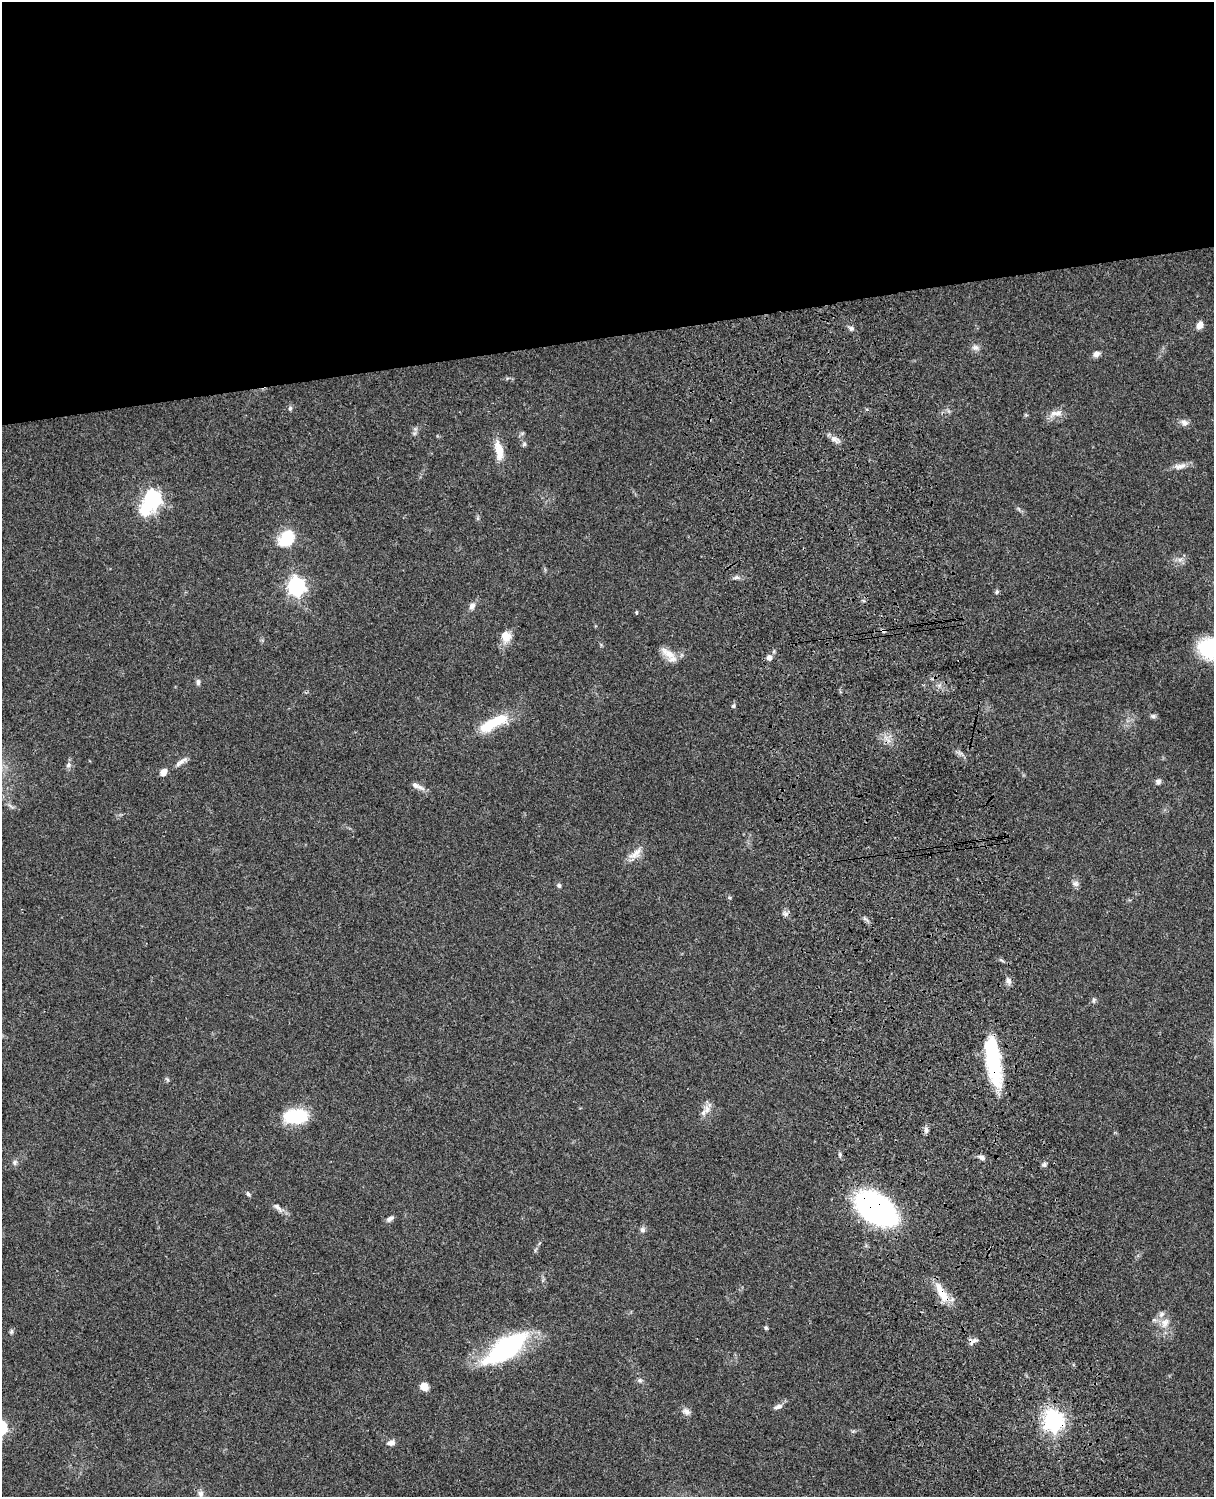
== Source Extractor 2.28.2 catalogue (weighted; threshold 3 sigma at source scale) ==
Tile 2 of 4 x 3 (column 2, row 1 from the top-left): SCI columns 1333-2544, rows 3270-4764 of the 5087 x 4929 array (HDU 1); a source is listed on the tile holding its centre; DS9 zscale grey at full resolution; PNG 1216 x 1499 px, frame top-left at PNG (2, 2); no overlay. Shown black and unused: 23% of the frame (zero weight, under 3 of 4 exposures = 6% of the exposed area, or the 3 px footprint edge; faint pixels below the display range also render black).
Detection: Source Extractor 2.28.2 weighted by HDU 2 'WHT'; one run over the whole footprint, this tile lists its part. Background 0.077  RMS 0.0059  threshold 0.0267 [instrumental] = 3 sigma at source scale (4.5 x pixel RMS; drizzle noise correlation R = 1.50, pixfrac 1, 0.05/0.05 arcsec/px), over >= 5 px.
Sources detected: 69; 2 inside a brighter object's white glare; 1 cosmic-ray / hot-pixel residue — not listed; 2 inside a brighter listed object's ellipse — not listed separately; the other 64 listed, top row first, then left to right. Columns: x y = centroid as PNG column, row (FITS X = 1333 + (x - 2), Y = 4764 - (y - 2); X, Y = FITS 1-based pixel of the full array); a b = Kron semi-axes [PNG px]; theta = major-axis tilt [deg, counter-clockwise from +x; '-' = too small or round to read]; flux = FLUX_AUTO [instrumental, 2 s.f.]
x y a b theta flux
1200 325 9 6 58 4
851 328 7 6 - 1.5
975 348 10 8 -4 2.4
1096 354 8 6 37 2.7
290 408 6 5 - 1.4
1058 413 12 9 12 4.4
1184 423 11 8 -20 2.7
414 433 6 6 - 1.4
835 439 14 6 -12 2.9
524 444 6 5 - 1.1
499 451 25 10 -80 9.5
1180 466 18 7 11 3.9
153 499 7 7 - 200
286 538 22 16 46 17
1180 559 7 5 1 1.8
737 577 8 5 6 1.6
296 586 7 7 - 220
997 592 6 5 - 0.98
472 606 8 7 - 2.7
636 612 5 4 - 0.65
506 636 13 11 -76 7
1210 648 23 18 -15 46
669 654 23 9 -34 7.1
769 658 5 5 - 3.5
198 682 9 5 -89 1.5
733 706 5 4 - 0.99
1153 716 8 5 -1 1.2
493 723 41 12 28 22
181 762 20 6 34 3.2
68 765 9 6 73 1.8
163 772 7 6 - 4
1158 782 7 7 - 1.7
415 785 12 8 -29 2.7
635 854 21 9 41 5.8
1075 883 10 7 0 1.9
559 885 6 5 - 1.2
786 914 8 6 1 1.8
1008 981 9 7 -71 2.4
1094 1000 8 4 90 1.1
994 1062 52 15 -83 46
707 1109 11 9 -76 3.7
295 1116 22 12 4 34
926 1130 9 6 -89 1.9
981 1157 9 6 -23 1.9
15 1162 8 7 - 1.6
1044 1165 7 5 59 1.3
248 1194 8 5 -47 1.1
277 1207 16 7 -42 3
876 1208 34 20 -36 170
390 1219 11 5 31 1.8
642 1230 7 7 - 1.7
942 1293 32 9 -62 10
1165 1323 15 10 62 5.8
766 1328 5 4 - 0.9
11 1331 7 5 88 1.1
973 1341 14 5 36 2
505 1349 44 18 36 86
640 1380 7 5 -21 1.2
424 1386 9 8 - 5.2
778 1407 12 6 21 2.6
686 1411 11 8 -34 2.8
1053 1421 7 7 - 360
391 1443 10 7 11 2.9
200 1494 9 8 - 2.4
Overlapping masked pixels (flux is a lower limit): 4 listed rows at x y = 994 1062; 876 1208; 942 1293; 1053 1421
Isophote crosses this tile's border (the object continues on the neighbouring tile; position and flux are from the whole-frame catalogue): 1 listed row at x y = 1210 648